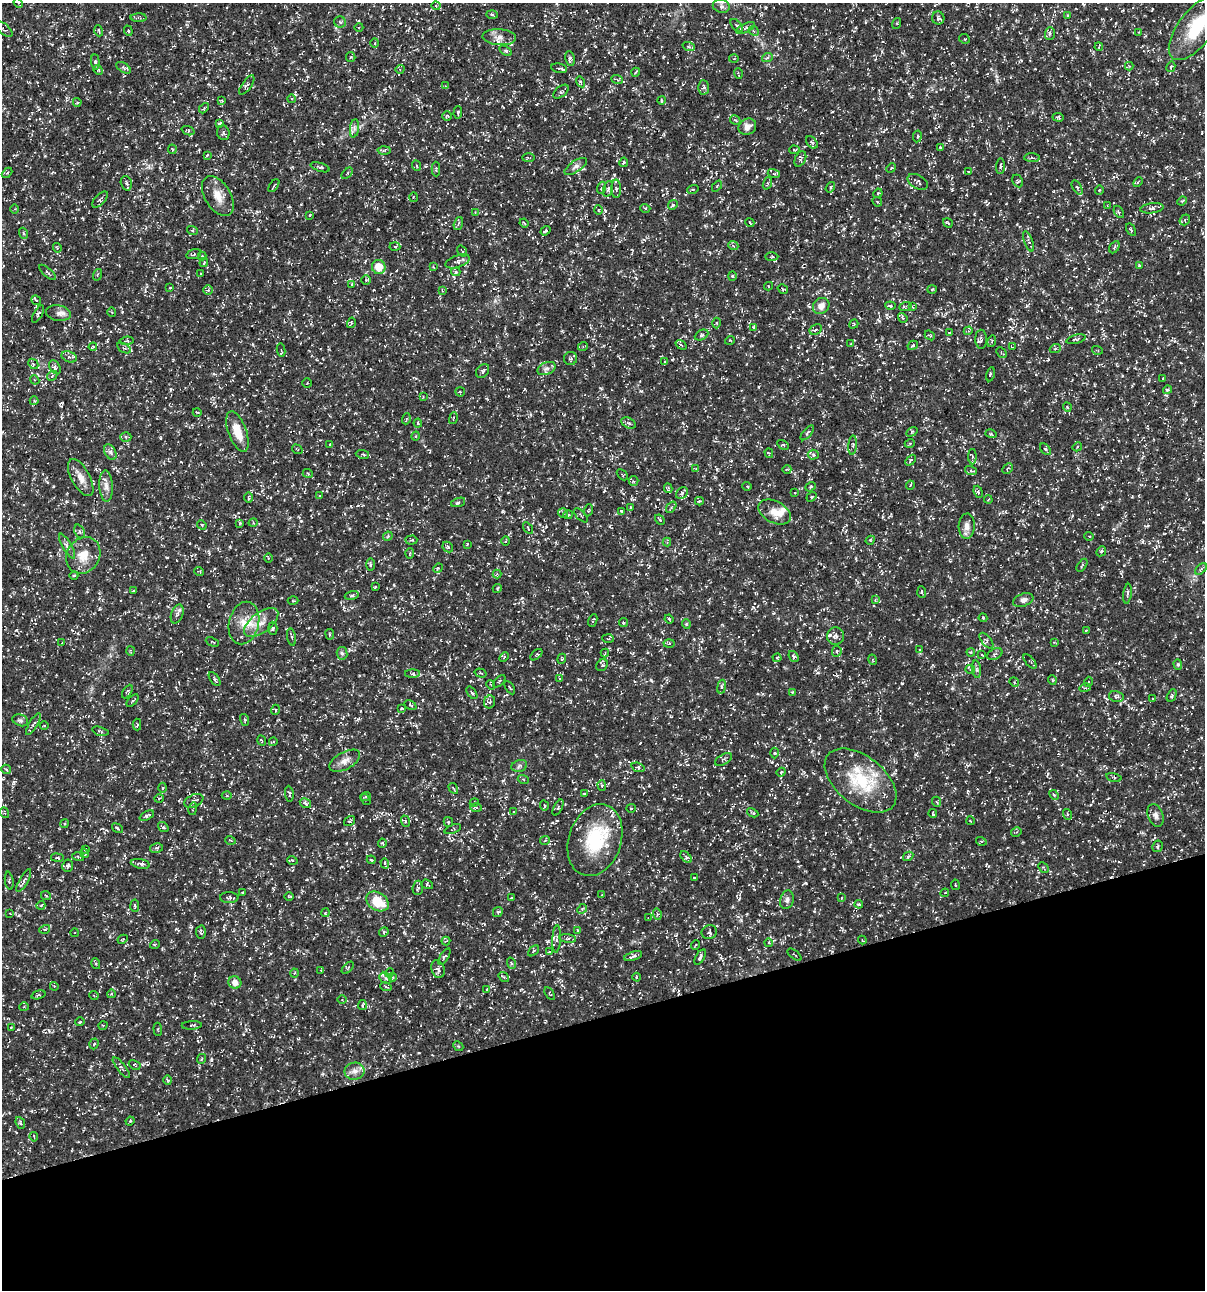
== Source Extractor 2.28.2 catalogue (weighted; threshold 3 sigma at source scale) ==
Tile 14 of 4 x 4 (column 2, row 4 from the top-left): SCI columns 1304-2506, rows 3-1290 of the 4958 x 5157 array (HDU 1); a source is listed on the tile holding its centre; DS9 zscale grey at full resolution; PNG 1207 x 1292 px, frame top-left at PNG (2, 3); each listed source drawn as its Kron ellipse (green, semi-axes under 4 px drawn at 4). Shown black and unused: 21% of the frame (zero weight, under 3 of 5 exposures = <1% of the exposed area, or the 3 px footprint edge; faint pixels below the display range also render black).
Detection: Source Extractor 2.28.2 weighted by HDU 2 'WHT'; one run over the whole footprint, this tile lists its part. Background 0.0172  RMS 0.002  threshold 0.00895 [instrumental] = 3 sigma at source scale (4.5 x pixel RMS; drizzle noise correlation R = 1.50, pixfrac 1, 0.0396/0.0396 arcsec/px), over >= 5 px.
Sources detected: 610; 12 cosmic-ray / hot-pixel residue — neither listed nor drawn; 16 inside a brighter listed object's ellipse — not listed separately; of the other 582, all 500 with FLUX_AUTO >= 0.166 (the completeness limit of this list) listed and drawn (82 fainter detections not listed), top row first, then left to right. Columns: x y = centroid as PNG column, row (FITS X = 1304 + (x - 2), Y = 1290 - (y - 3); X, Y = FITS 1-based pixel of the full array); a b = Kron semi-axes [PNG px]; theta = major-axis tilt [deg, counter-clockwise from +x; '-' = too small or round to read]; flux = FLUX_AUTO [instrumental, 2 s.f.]
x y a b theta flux
18 3 5 4 - 0.33
436 6 4 4 - 0.26
721 6 8 6 -13 0.7
492 14 5 3 - 0.25
1068 15 4 3 - 0.21
139 18 8 4 -1 0.36
938 18 6 6 - 0.45
340 22 6 5 - 0.42
897 23 5 3 - 0.21
737 26 8 4 -48 0.37
359 27 4 3 - 0.19
745 28 10 4 27 0.52
1196 28 38 17 53 11
3 29 10 5 -37 0.46
99 31 5 3 - 0.23
128 31 5 4 - 0.23
754 31 5 4 - 0.31
1139 32 3 3 - 0.18
1050 33 6 5 - 0.38
499 37 17 8 -4 1.5
964 39 5 4 - 0.31
375 43 5 3 - 0.22
689 47 6 4 -19 0.32
1099 47 4 2 - 0.23
506 51 7 4 -32 0.31
351 57 5 4 - 0.22
570 58 7 5 -81 0.41
767 58 5 3 - 0.29
734 59 5 3 - 0.18
95 62 7 4 -85 0.34
1129 66 4 4 - 0.19
1171 67 5 4 - 0.28
124 68 8 4 -32 0.43
559 68 8 4 -12 0.49
400 69 4 3 - 0.19
98 70 5 4 - 0.24
636 72 4 3 - 0.2
738 74 5 3 - 0.22
617 79 6 4 -21 0.3
581 82 5 4 - 0.36
247 85 11 4 55 0.52
445 86 3 3 - 0.17
704 87 7 5 -87 0.43
561 92 9 5 40 0.43
292 99 4 3 - 0.19
661 100 4 3 - 0.18
222 101 3 3 - 0.34
77 102 4 4 - 0.23
204 108 6 3 46 0.25
458 112 6 4 86 0.3
447 116 4 4 - 0.24
1058 117 5 4 - 0.26
735 120 5 3 - 0.2
220 123 4 3 - 0.3
747 127 9 8 - 1.2
354 128 9 4 82 0.57
188 131 7 4 -21 0.29
223 133 7 6 - 0.43
917 136 6 3 82 0.22
812 142 7 5 -47 0.41
940 147 3 3 - 0.19
172 149 4 3 - 0.2
384 150 6 4 2 0.32
794 150 5 4 - 0.27
207 155 4 3 - 0.25
528 158 6 3 2 0.22
1032 158 8 3 -2 0.34
800 159 8 5 63 0.47
624 162 5 4 - 0.25
417 166 5 3 - 0.21
576 166 13 5 34 0.79
1000 166 8 4 85 0.37
320 167 10 3 -18 0.37
891 168 5 3 - 0.2
436 169 7 4 -89 0.28
968 171 3 2 - 0.25
7 173 6 4 43 0.24
347 173 7 2 44 0.2
774 174 6 4 -17 0.3
1018 181 7 5 -63 0.31
918 182 11 6 -30 0.57
1138 182 6 3 45 0.21
126 183 7 5 -72 0.43
767 183 6 3 70 0.29
274 186 7 2 55 0.19
717 186 6 3 48 0.23
830 187 6 4 55 0.29
1077 187 8 4 -60 0.31
601 188 6 3 69 0.27
608 189 8 4 74 0.44
616 189 9 4 -89 0.39
693 189 6 3 18 0.24
1099 190 4 4 - 0.2
878 193 5 4 - 0.19
218 196 22 13 -58 2.7
413 197 5 3 - 0.19
100 199 10 5 47 0.44
1182 201 5 3 - 0.22
877 202 5 3 - 0.21
673 205 5 4 - 0.3
1107 206 4 3 - 0.18
645 208 5 3 - 0.19
1152 208 11 5 8 0.66
15 209 5 3 - 0.18
598 210 4 4 - 0.26
1119 212 7 4 -59 0.32
475 213 4 3 - 0.18
310 215 4 3 - 0.17
1185 220 6 5 - 0.35
750 222 5 2 - 0.22
458 223 6 4 70 0.34
524 223 5 3 - 0.18
948 223 5 2 - 0.25
192 230 5 3 - 0.27
1131 230 7 2 -57 0.21
545 231 5 3 - 0.25
23 233 5 3 - 0.24
1029 241 11 4 -69 0.43
733 245 5 3 - 0.24
395 246 5 3 - 0.21
1114 247 6 4 60 0.34
57 248 5 4 - 0.21
462 251 6 2 -53 0.18
194 254 7 4 15 0.34
202 256 4 4 - 0.21
772 257 7 3 0 0.22
458 261 12 6 19 0.61
204 262 5 3 - 0.3
1139 265 4 3 - 0.2
379 267 7 6 - 2.9
433 267 3 3 - 0.19
47 272 10 3 -41 0.33
456 272 4 4 - 0.34
200 273 3 2 - 0.17
97 275 6 3 71 0.2
732 276 5 4 - 0.25
366 280 4 4 - 0.22
352 284 4 3 - 0.2
769 286 4 4 - 0.32
170 288 3 2 - 0.19
783 289 5 3 - 0.21
932 289 5 3 - 0.2
208 290 5 4 - 0.37
442 290 4 3 - 0.18
36 300 5 4 - 0.2
821 306 9 7 42 1.3
890 306 5 3 - 0.37
905 307 6 3 21 0.24
913 307 4 2 - 0.17
112 312 4 4 - 0.21
58 313 12 8 -10 1
38 314 9 4 59 0.44
903 318 5 3 - 0.29
351 323 5 3 - 0.18
716 323 5 3 - 0.19
854 324 5 3 - 0.24
753 327 4 4 - 0.19
816 329 6 4 31 0.4
968 331 4 3 - 0.21
949 333 3 3 - 0.26
701 335 7 4 26 0.33
930 335 5 3 - 0.32
981 339 9 6 -88 0.5
1076 339 10 4 16 0.37
730 340 5 3 - 0.19
127 341 7 3 6 0.23
992 341 6 3 74 0.27
850 344 3 3 - 0.18
681 345 6 3 -35 0.27
913 345 5 3 - 0.19
583 346 5 3 - 0.2
93 347 4 3 - 0.2
1012 347 3 2 - 0.17
124 348 7 3 -31 0.28
1055 349 5 3 - 0.2
281 350 6 3 -80 0.27
1097 350 5 3 - 0.18
1001 352 6 3 -45 0.22
69 357 8 5 -21 0.48
571 358 6 6 - 0.45
665 362 4 2 - 0.19
33 364 6 4 -46 0.33
55 367 7 5 -54 0.51
546 368 9 6 21 0.73
483 371 7 6 - 0.45
990 374 7 3 77 0.23
52 376 6 4 46 0.29
1163 379 3 3 - 0.2
35 380 5 3 - 0.2
307 383 4 4 - 0.22
1167 390 4 4 - 0.42
460 392 5 4 - 0.23
423 397 4 3 - 0.17
34 401 4 4 - 0.23
1067 407 4 3 - 0.19
197 412 4 3 - 0.17
453 418 6 2 77 0.18
406 419 5 3 - 0.19
418 423 4 3 - 0.24
629 423 8 5 -26 0.43
237 432 21 9 -70 3.5
912 432 6 4 33 0.25
807 433 9 3 50 0.32
991 434 5 3 - 0.23
416 436 5 3 - 0.17
126 437 5 5 - 0.44
910 443 5 3 - 0.2
330 444 3 2 - 0.21
783 445 6 4 -29 0.31
853 445 10 4 86 0.41
1077 447 5 4 - 0.23
297 449 5 3 - 0.18
1045 449 7 4 -49 0.36
110 452 8 5 -61 0.57
769 453 5 3 - 0.22
362 454 7 4 -8 0.26
813 455 5 5 - 0.35
972 457 7 4 -90 0.33
911 460 6 4 48 0.28
696 469 4 4 - 0.21
787 469 4 3 - 0.18
1008 469 6 3 45 0.24
971 471 6 4 -17 0.28
308 474 5 3 - 0.19
622 475 6 2 -45 0.18
81 478 20 9 -61 2
634 481 5 4 - 0.28
910 485 5 3 - 0.27
106 486 15 6 -87 1.3
747 486 5 3 - 0.17
810 487 5 3 - 0.23
668 488 5 3 - 0.28
978 492 6 4 -69 0.31
682 493 7 5 48 0.39
795 493 4 2 - 0.17
320 496 4 3 - 0.17
811 497 5 3 - 0.23
248 498 5 2 - 0.25
988 500 4 3 - 0.17
699 501 4 3 - 0.23
458 502 7 3 19 0.34
631 507 3 3 - 0.17
671 507 6 4 53 0.33
588 510 6 3 70 0.24
622 511 3 3 - 0.28
775 512 17 11 -27 2.3
563 513 5 5 - 0.3
568 515 5 4 - 0.23
581 515 9 2 -46 0.22
660 520 5 3 - 0.2
240 523 3 3 - 0.23
253 523 5 3 - 0.2
202 525 5 4 - 0.24
967 526 13 8 87 1.2
528 528 6 3 -56 0.21
80 532 7 5 -67 0.5
388 536 5 3 - 0.23
1089 536 4 3 - 0.17
411 540 6 4 1 0.29
870 540 5 4 - 0.29
506 541 5 3 - 0.24
667 542 4 4 - 0.19
467 544 4 3 - 0.17
67 546 14 4 -60 0.74
448 547 6 4 -47 0.36
1101 551 5 4 - 0.28
410 553 5 3 - 0.21
83 555 19 16 58 3.4
268 558 5 3 - 0.22
370 565 6 3 -89 0.27
1082 565 7 3 56 0.23
438 568 5 4 - 0.2
1201 569 7 4 45 0.29
199 571 5 3 - 0.18
497 574 4 4 - 0.21
74 575 4 3 - 0.19
375 587 3 3 - 0.22
497 589 5 3 - 0.22
133 591 3 2 - 0.18
922 592 6 2 -85 0.24
1127 594 10 3 83 0.38
352 595 7 4 13 0.32
875 600 4 4 - 0.28
1023 600 10 6 21 0.82
293 601 5 3 - 0.18
177 614 10 6 70 0.65
983 618 4 4 - 0.19
669 619 5 3 - 0.23
593 621 6 3 68 0.25
624 622 5 4 - 0.27
244 623 21 15 76 3.7
261 623 20 10 37 2.7
686 624 5 4 - 0.21
273 628 6 4 -87 0.48
1086 630 4 3 - 0.26
330 634 5 3 - 0.22
836 636 9 8 - 0.75
292 637 8 3 -78 0.38
608 639 6 3 -4 0.21
986 641 9 4 -51 0.41
212 642 7 3 -23 0.21
1054 642 4 3 - 0.17
62 643 4 2 - 0.17
669 643 5 3 - 0.21
919 650 4 3 - 0.26
131 651 5 3 - 0.2
837 651 5 5 - 0.37
971 652 4 3 - 0.23
342 653 6 5 - 0.43
605 653 4 3 - 0.17
995 654 8 5 26 0.51
536 655 7 3 42 0.23
982 655 4 2 - 0.17
794 656 6 4 -50 0.37
504 657 5 4 - 0.25
777 658 4 4 - 0.24
562 659 5 4 - 0.22
873 660 5 3 - 0.19
1030 661 8 2 -49 0.22
1178 664 5 4 - 0.31
602 665 6 5 - 0.36
977 669 9 4 -82 0.48
970 670 5 3 - 0.2
481 673 6 2 -17 0.18
412 674 7 4 1 0.3
559 678 4 3 - 0.18
215 679 8 4 -54 0.35
1052 680 5 3 - 0.19
499 681 7 3 45 0.19
1014 682 5 4 - 0.24
1088 682 5 3 - 0.18
491 685 5 3 - 0.17
722 687 7 4 81 0.38
510 688 7 2 -60 0.2
1085 688 6 3 15 0.25
127 692 7 4 58 0.3
792 692 4 4 - 0.17
472 693 7 3 -53 0.3
1172 696 7 4 63 0.38
1116 697 7 5 -13 0.44
1152 699 4 3 - 0.17
133 701 7 2 47 0.26
489 702 6 5 - 0.39
410 705 6 3 -27 0.27
402 708 3 3 - 0.23
275 710 5 3 - 0.18
20 720 8 5 -19 0.44
245 720 6 4 -72 0.28
33 724 12 3 60 0.42
137 725 6 4 -90 0.2
44 726 4 3 - 0.18
100 731 8 3 -17 0.24
262 740 5 2 - 0.17
273 742 4 3 - 0.23
774 753 5 3 - 0.2
724 759 9 5 31 0.37
345 761 17 8 29 1.5
519 766 8 5 18 0.56
638 767 7 4 -17 0.32
6 769 5 4 - 0.29
781 772 5 4 - 0.19
1114 777 7 3 -14 0.24
523 779 5 3 - 0.19
861 781 41 24 -39 11
602 786 5 4 - 0.28
163 788 5 3 - 0.24
453 788 6 3 -59 0.2
289 794 8 3 -83 0.3
585 794 4 3 - 0.23
1054 795 6 3 -44 0.25
227 796 5 3 - 0.23
365 797 5 3 - 0.2
159 798 5 3 - 0.21
365 800 6 3 -56 0.19
194 801 10 6 24 0.58
937 802 5 3 - 0.21
305 803 6 5 - 0.48
474 803 4 3 - 0.2
544 805 5 4 - 0.33
558 807 9 4 64 0.28
476 808 6 4 -3 0.28
631 808 5 4 - 0.23
193 809 6 2 77 0.19
514 812 3 3 - 0.19
5 813 5 3 - 0.21
753 813 6 3 -29 0.27
933 814 4 2 - 0.21
1067 814 5 3 - 0.26
1156 815 11 7 -70 0.85
147 816 8 4 25 0.58
350 821 6 4 34 0.22
405 821 6 3 -72 0.27
971 821 4 3 - 0.17
448 822 5 4 - 0.24
64 824 4 3 - 0.22
163 827 6 4 -37 0.29
117 828 6 3 -36 0.31
453 829 8 3 21 0.27
1016 832 5 3 - 0.22
230 840 5 3 - 0.2
545 840 5 3 - 0.21
595 840 37 26 71 12
981 841 5 3 - 0.18
382 843 4 4 - 0.24
1157 846 6 5 - 0.36
156 848 6 5 - 0.35
85 849 4 3 - 0.19
84 853 4 3 - 0.25
908 856 5 3 - 0.25
78 857 6 2 -14 0.2
686 857 7 4 -46 0.32
57 858 6 3 -8 0.29
292 860 5 3 - 0.2
371 860 4 3 - 0.22
385 863 5 4 - 0.28
140 864 9 4 -11 0.57
68 866 6 5 - 0.43
1043 868 6 3 -45 0.24
694 878 3 3 - 0.24
24 880 13 3 61 0.54
9 881 9 2 -81 0.23
427 884 6 4 -19 0.27
955 885 5 2 - 0.19
418 888 7 5 84 0.43
242 892 3 2 - 0.2
945 893 4 3 - 0.21
602 895 4 3 - 0.24
46 896 5 3 - 0.18
289 896 4 3 - 0.18
229 898 9 5 -1 0.42
511 898 4 3 - 0.24
841 898 3 3 - 0.17
787 900 9 7 77 0.66
378 901 12 8 -33 5.4
859 904 4 4 - 0.25
41 905 4 3 - 0.19
135 906 6 3 -86 0.33
582 909 5 4 - 0.31
498 912 5 4 - 0.33
10 913 3 2 - 0.18
325 913 4 3 - 0.21
657 914 6 4 -73 0.3
648 918 3 3 - 0.18
45 929 5 3 - 0.19
578 930 4 4 - 0.18
201 932 7 5 -88 0.38
384 932 5 4 - 0.28
709 932 8 7 - 0.53
74 933 4 3 - 0.17
568 938 8 4 -8 0.41
123 939 5 3 - 0.18
557 939 13 4 87 0.56
862 940 4 3 - 0.19
446 941 4 3 - 0.17
769 943 4 3 - 0.19
155 944 5 3 - 0.17
695 945 5 3 - 0.17
533 951 6 3 42 0.23
549 951 4 3 - 0.19
795 955 8 2 -39 0.2
633 956 9 4 18 0.57
444 957 9 4 57 0.38
700 957 8 3 60 0.43
511 963 6 3 -72 0.26
96 964 5 3 - 0.23
348 968 7 3 46 0.27
438 969 9 6 -70 0.74
321 970 4 2 - 0.19
295 973 4 3 - 0.21
389 973 5 3 - 0.22
393 977 4 4 - 0.22
504 977 6 4 -37 0.28
636 977 4 3 - 0.23
386 978 7 5 -26 0.5
235 983 6 6 - 1.4
54 986 4 3 - 0.19
386 987 6 3 -18 0.32
487 989 3 3 - 0.2
111 994 4 3 - 0.2
550 994 7 2 -58 0.17
38 995 7 4 16 0.27
94 996 5 3 - 0.18
342 999 4 3 - 0.17
362 1005 5 4 - 0.29
24 1007 5 4 - 0.23
80 1022 5 3 - 0.19
103 1025 4 3 - 0.17
192 1025 10 3 3 0.29
11 1028 3 2 - 0.23
158 1029 7 3 -84 0.18
94 1044 5 4 - 0.37
458 1046 5 4 - 0.22
201 1059 5 3 - 0.19
135 1065 6 3 -29 0.21
121 1068 13 3 -52 0.48
355 1071 10 8 9 1.1
168 1080 4 4 - 0.24
130 1121 4 3 - 0.18
20 1123 6 4 -69 0.31
34 1137 4 3 - 0.19
Isophote crosses this tile's border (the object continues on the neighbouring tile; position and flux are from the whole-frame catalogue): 3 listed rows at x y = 18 3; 721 6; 1196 28
Unlisted compact peaks at least as high as the median listed source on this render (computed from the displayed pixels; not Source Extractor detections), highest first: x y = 651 680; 641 391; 16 630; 952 688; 211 1059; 358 21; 200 818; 1054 739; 741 920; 1048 359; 358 719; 585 50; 601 388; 996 76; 1142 542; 717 469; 230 547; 13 782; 916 754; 53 486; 952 189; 495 263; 968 791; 122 312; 19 915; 1012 328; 545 119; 1048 774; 503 512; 814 911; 171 389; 49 1031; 66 501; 772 762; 440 1000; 859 490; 349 650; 419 1053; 404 932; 176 929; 533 802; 503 814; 544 858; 739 899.